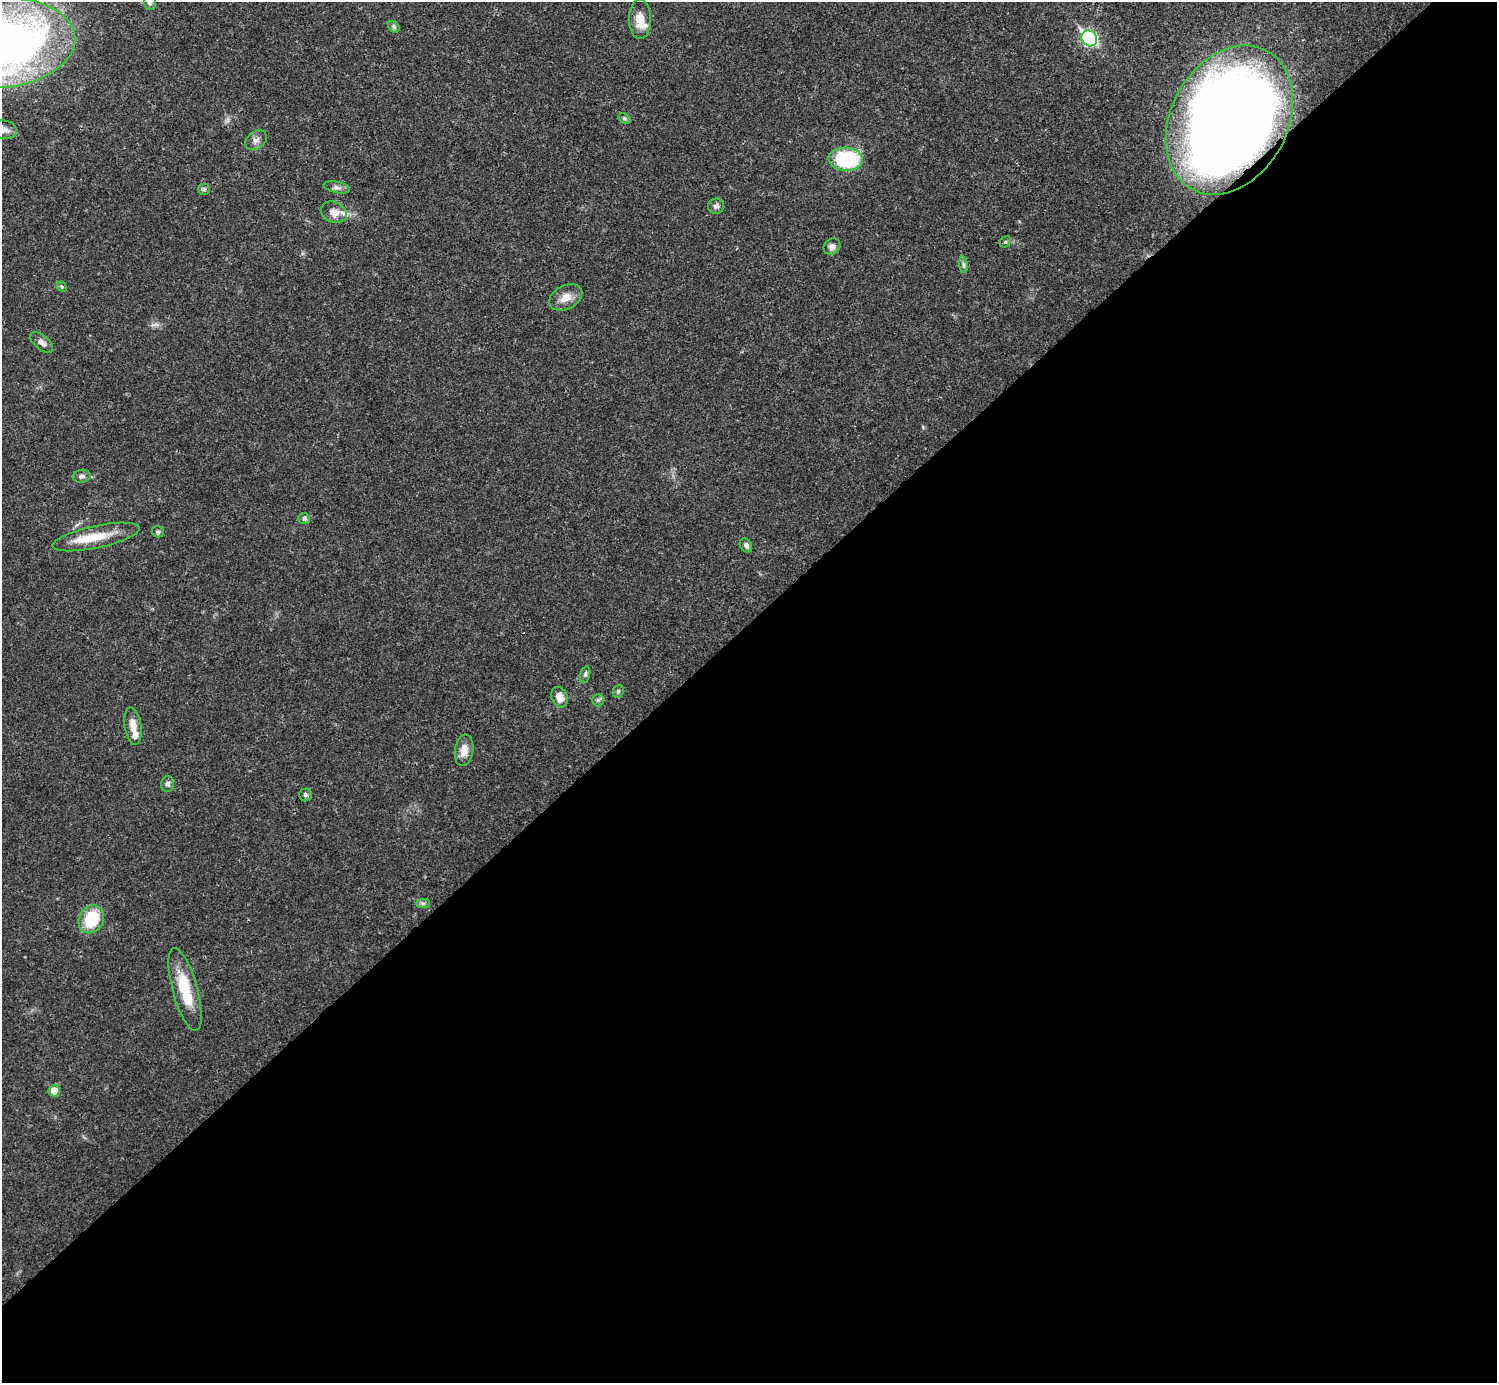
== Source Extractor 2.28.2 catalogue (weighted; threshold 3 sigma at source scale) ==
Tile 15 of 4 x 4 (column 3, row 4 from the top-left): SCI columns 2990-4484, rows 158-1538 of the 5981 x 5981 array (HDU 1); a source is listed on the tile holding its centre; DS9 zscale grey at full resolution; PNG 1499 x 1385 px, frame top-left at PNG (2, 2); each listed source drawn as its Kron ellipse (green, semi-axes under 4 px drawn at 4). Shown black and unused: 55% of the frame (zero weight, under 3 of 4 exposures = <1% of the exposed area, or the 3 px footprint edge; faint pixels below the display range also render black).
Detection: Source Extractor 2.28.2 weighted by HDU 2 'WHT'; one run over the whole footprint, this tile lists its part. Background 0.0209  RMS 0.0022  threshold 0.01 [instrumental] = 3 sigma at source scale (4.5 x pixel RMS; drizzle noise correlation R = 1.50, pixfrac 1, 0.05/0.05 arcsec/px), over >= 5 px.
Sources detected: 41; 4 inside a brighter listed object's ellipse — not listed separately; the other 37 listed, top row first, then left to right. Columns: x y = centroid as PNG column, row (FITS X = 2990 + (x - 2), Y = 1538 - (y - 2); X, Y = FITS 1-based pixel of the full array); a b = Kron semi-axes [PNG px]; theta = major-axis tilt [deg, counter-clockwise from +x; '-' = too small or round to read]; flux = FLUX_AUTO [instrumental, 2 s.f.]
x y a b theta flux
150 2 7 6 - 0.61
640 19 20 11 -90 3.4
394 27 7 5 -46 0.44
1089 38 8 7 - 46
2 43 73 44 5 180
624 119 6 5 - 0.4
1229 120 79 58 61 310
3 130 14 9 -8 1.7
256 140 12 8 38 1.2
846 159 17 11 -4 19
337 187 13 5 -12 0.84
204 189 6 6 - 0.4
716 206 8 7 - 0.76
334 212 13 10 -21 2.3
1005 242 6 4 43 0.33
832 247 9 7 43 1.1
963 265 8 4 -82 0.53
62 287 6 4 -45 0.33
566 297 17 12 28 2.7
42 342 14 7 -41 1.2
82 476 9 6 8 0.8
304 518 6 5 - 0.66
158 532 6 5 - 0.45
96 537 44 11 12 6.7
746 545 7 5 -58 0.6
585 674 8 5 77 0.54
618 691 7 5 69 0.41
560 697 10 8 -68 2.2
598 700 6 6 - 0.45
133 726 19 8 -82 2.5
464 750 16 9 82 2.5
168 784 8 6 88 0.67
305 795 6 6 - 0.52
423 903 7 4 0 0.49
91 919 14 12 57 9.4
185 989 43 12 -75 8.7
54 1091 5 5 - 3.9
Overlapping masked pixels (flux is a lower limit): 1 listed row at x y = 1229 120
Isophote crosses this tile's border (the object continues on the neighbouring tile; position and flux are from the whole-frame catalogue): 3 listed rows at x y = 150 2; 2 43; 3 130